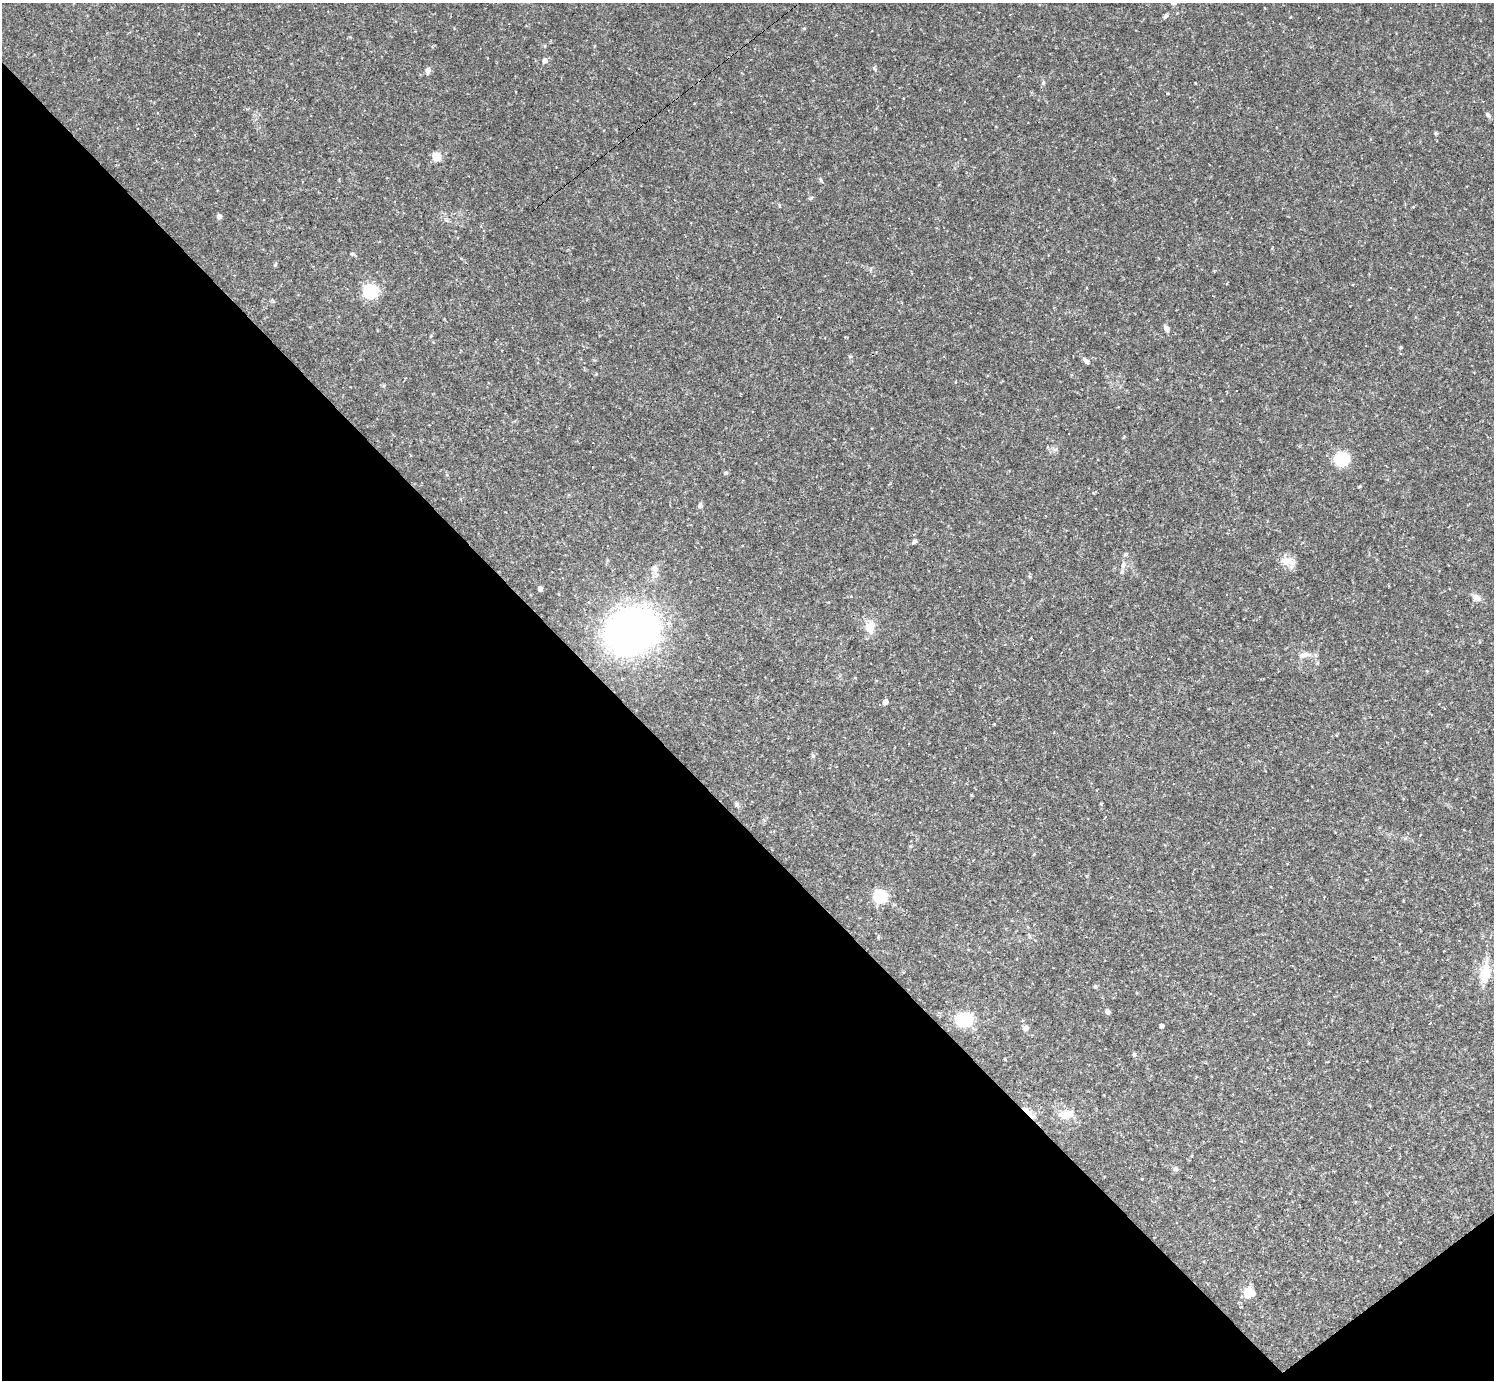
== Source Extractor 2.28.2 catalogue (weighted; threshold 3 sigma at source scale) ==
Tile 14 of 4 x 4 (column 2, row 4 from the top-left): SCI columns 1497-2988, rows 294-1671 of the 5974 x 5972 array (HDU 1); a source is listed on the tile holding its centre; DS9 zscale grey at full resolution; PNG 1496 x 1382 px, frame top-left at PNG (2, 3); no overlay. Shown black and unused: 42% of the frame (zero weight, under 2 of 3 exposures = <1% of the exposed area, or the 3 px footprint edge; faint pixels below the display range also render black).
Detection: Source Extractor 2.28.2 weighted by HDU 2 'WHT'; one run over the whole footprint, this tile lists its part. Background 0.0633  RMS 0.0061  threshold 0.0274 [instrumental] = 3 sigma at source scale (4.5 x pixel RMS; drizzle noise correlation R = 1.50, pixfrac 1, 0.05/0.05 arcsec/px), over >= 5 px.
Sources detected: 62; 11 cosmic-ray / hot-pixel residue — not listed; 1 inside a brighter listed object's ellipse — not listed separately; the other 50 listed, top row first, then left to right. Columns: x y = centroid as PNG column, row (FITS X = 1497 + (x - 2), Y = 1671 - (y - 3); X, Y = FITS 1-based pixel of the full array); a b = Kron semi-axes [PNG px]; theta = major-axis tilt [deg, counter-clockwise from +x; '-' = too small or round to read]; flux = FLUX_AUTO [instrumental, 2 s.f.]
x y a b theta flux
1165 16 7 5 52 1.3
804 28 5 3 - 0.6
545 61 5 5 - 2.9
875 69 6 4 -70 0.83
428 70 8 7 - 2.1
1043 83 7 4 90 0.91
1488 115 7 5 -47 1.5
1436 133 5 4 - 0.69
436 157 6 6 - 13
821 180 6 4 -87 0.78
219 216 5 4 - 2.4
352 254 6 4 -6 0.82
370 291 7 7 - 97
1166 328 9 6 -57 2
433 342 5 3 - 0.43
1401 347 5 4 - 0.59
1086 361 9 6 -37 2.2
1342 459 14 13 - 21
726 473 6 4 19 0.93
447 475 5 3 - 0.56
1360 486 5 3 - 0.54
700 506 5 5 - 2
914 541 6 4 32 1.4
1287 561 20 10 -13 7.1
1123 565 10 7 63 2.7
654 569 13 9 -86 3.7
540 589 4 4 - 2.8
1476 597 12 8 -25 3.3
870 626 19 10 49 6.9
632 631 41 33 22 290
1304 655 17 8 18 4.4
885 702 4 4 - 3.7
813 756 6 5 - 1
971 795 5 3 - 0.52
737 805 8 5 -71 1.3
1034 854 4 3 - 0.51
880 896 8 7 - 44
1485 972 27 12 84 12
1108 1011 6 5 - 2
964 1020 8 7 - 51
1430 1023 4 3 - 170
1162 1026 4 4 - 2.2
1025 1028 7 7 - 2
1134 1054 6 4 -77 1
1005 1059 3 3 - 0.44
1029 1113 22 5 -46 5.3
1066 1114 22 12 10 8
1176 1169 7 6 - 1.4
1142 1179 3 2 - 0.63
1248 1292 6 6 - 19
Overlapping masked pixels (flux is a lower limit): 1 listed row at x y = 1029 1113
Unlisted compact peaks at least as high as the median listed source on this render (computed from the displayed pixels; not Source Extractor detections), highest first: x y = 811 198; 850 356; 275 265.